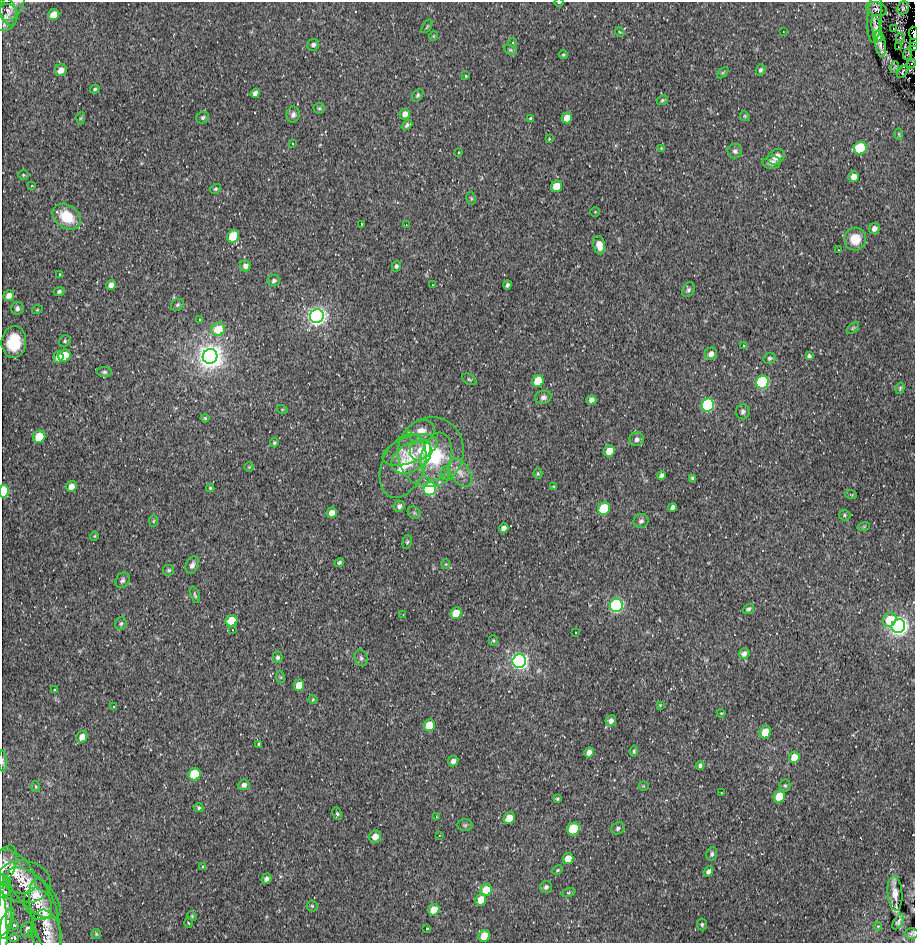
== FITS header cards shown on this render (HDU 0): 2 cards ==
NAXIS1  =                  913 / Axis length
NAXIS2  =                  941 / Axis length

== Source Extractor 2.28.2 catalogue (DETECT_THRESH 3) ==
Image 913 x 941 px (HDU 0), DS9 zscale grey, 1 PNG px = 1 image px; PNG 917 x 945 px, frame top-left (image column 1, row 941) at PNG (2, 2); each listed source drawn as its Kron ellipse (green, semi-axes under 4 px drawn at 4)
Background 0.168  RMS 5.1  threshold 15.4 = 3 sigma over >= 5 px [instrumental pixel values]
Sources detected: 237; all 237 listed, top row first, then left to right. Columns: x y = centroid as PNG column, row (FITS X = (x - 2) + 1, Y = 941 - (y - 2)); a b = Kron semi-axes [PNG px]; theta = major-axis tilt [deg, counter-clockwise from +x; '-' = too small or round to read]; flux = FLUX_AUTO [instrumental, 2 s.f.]
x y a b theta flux
559 2 5 3 - 330
12 5 17 10 61 2300
903 8 7 5 58 870
877 9 11 6 -16 1300
8 11 15 8 -72 1500
54 15 6 5 - 4900
5 17 14 11 61 2500
875 17 25 7 86 2500
427 26 8 3 56 370
877 29 13 4 -77 1500
893 29 2 2 - 180
620 32 5 3 - 280
783 32 2 2 - 220
913 33 6 2 -85 950
434 36 5 3 - 250
878 37 6 4 -52 880
900 38 5 3 - 470
914 42 4 2 - 210
512 43 4 4 - 440
880 43 13 5 -80 2000
313 45 6 6 - 1100
914 46 4 2 - 1400
898 47 2 2 - 310
510 50 7 4 -27 510
908 54 6 2 69 280
563 55 4 4 - 390
911 63 4 3 - 390
895 67 6 3 71 380
61 70 6 5 - 2600
761 70 5 5 - 770
903 72 7 4 50 600
723 73 7 4 44 480
466 76 3 2 - 310
95 89 5 4 - 480
255 93 5 4 - 1500
418 95 7 5 53 610
662 100 6 4 22 540
319 108 5 5 - 540
405 114 5 5 - 2200
293 115 8 6 78 1200
745 116 5 4 - 440
80 118 6 4 87 480
203 118 6 5 - 790
531 118 4 3 - 510
567 118 5 5 - 4000
407 125 6 4 41 850
899 134 6 3 -88 360
549 139 4 3 - 270
292 144 4 3 - 320
661 148 4 3 - 290
860 148 6 6 - 36000
735 151 7 7 - 1100
458 152 3 2 - 330
776 157 9 7 38 2700
772 162 9 6 3 1800
23 175 5 4 - 430
854 177 5 5 - 2400
31 186 3 3 - 380
557 186 6 5 - 7900
215 189 6 4 30 550
471 198 6 4 -78 520
595 212 4 4 - 340
67 217 15 11 -36 11000
361 224 3 2 - 270
406 225 2 2 - 270
874 228 5 5 - 1800
233 236 6 5 - 18000
855 239 11 11 - 6500
599 245 9 6 -78 4200
838 250 3 2 - 390
245 266 6 5 - 1400
396 266 5 4 - 700
59 274 3 2 - 220
274 281 6 5 - 860
111 285 5 4 - 1900
432 285 3 2 - 380
507 285 4 3 - 860
688 290 8 6 59 820
59 291 5 4 - 740
9 295 5 5 - 2200
177 305 7 5 34 690
17 308 6 6 - 920
37 310 5 3 - 290
317 316 7 6 - 310000
199 320 3 2 - 450
853 328 7 4 45 590
218 329 7 6 - 7300
65 341 6 5 - 580
14 342 16 12 83 11000
744 346 4 3 - 330
711 354 6 6 - 2000
65 356 6 5 - 9500
210 356 7 7 - 690000
809 356 4 4 - 770
58 357 6 5 - 2900
770 358 6 5 - 710
104 372 8 5 -6 670
469 379 8 5 -29 560
538 381 6 5 - 13000
762 382 6 6 - 83000
900 388 6 4 74 500
543 397 8 6 10 1300
591 400 5 4 - 1600
708 405 6 6 - 86000
282 409 5 3 - 300
743 412 7 6 - 1000
205 418 4 4 - 410
421 431 14 11 15 3700
39 437 6 5 - 14000
637 439 7 7 - 1400
274 443 4 3 - 530
410 450 28 13 20 7500
420 450 11 9 43 3200
609 451 6 5 - 6100
431 452 35 33 73 28000
412 457 22 14 31 7900
436 457 24 15 78 12000
403 466 34 21 67 14000
249 467 5 4 - 360
445 473 7 4 89 650
460 473 16 9 -57 3400
538 473 5 4 - 530
662 475 4 4 - 1300
692 478 4 3 - 590
71 486 5 5 - 2700
554 486 4 3 - 420
210 488 4 4 - 450
430 489 6 6 - 70000
4 491 6 5 - 39000
851 494 6 3 -20 330
399 506 6 5 - 1200
673 507 4 4 - 1300
604 509 6 6 - 29000
332 513 5 5 - 2400
414 513 7 5 -45 680
844 515 6 5 - 550
153 521 6 4 88 470
641 521 7 7 - 1000
864 526 6 4 19 440
504 528 5 4 - 1700
94 536 4 4 - 330
407 542 7 4 79 590
339 562 5 4 - 610
446 564 5 3 - 290
192 565 9 6 69 1400
169 570 5 5 - 640
123 580 8 6 58 930
195 595 9 3 -72 530
616 605 7 6 - 140000
748 609 6 4 34 750
456 613 6 5 - 8700
403 615 3 2 - 180
890 620 7 6 - 9600
231 621 6 5 - 8300
121 624 6 5 - 720
898 626 7 6 - 350000
232 630 3 2 - 450
575 633 3 2 - 420
493 640 5 4 - 450
744 654 6 5 - 1300
277 657 5 5 - 870
361 658 8 6 -74 890
519 661 7 6 - 260000
280 677 6 4 -71 390
299 685 6 5 - 4400
55 690 2 2 - 270
313 699 4 4 - 360
660 705 4 4 - 310
113 707 3 2 - 480
721 713 4 4 - 380
611 721 5 5 - 1500
429 725 6 5 - 8100
765 732 6 5 - 6300
82 737 6 5 - 2500
259 744 4 3 - 560
634 751 5 4 - 590
589 752 5 4 - 1900
794 757 6 5 - 5300
3 761 10 3 -87 720
453 761 5 5 - 1700
700 765 4 4 - 840
195 774 6 6 - 19000
244 785 6 5 - 1300
785 785 6 5 - 680
643 786 5 5 - 410
36 787 5 3 - 370
721 793 3 2 - 460
779 797 6 5 - 12000
557 799 4 3 - 530
199 808 5 4 - 540
337 814 7 4 -64 540
436 817 3 2 - 370
509 818 6 5 - 5700
465 825 7 6 - 740
618 828 7 6 - 790
573 829 6 6 - 24000
439 836 3 2 - 520
375 837 6 6 - 3100
712 854 7 5 73 770
568 859 6 5 - 5100
5 865 20 10 71 3100
202 866 4 3 - 430
558 870 6 4 27 450
708 871 5 4 - 1200
14 872 26 16 -45 7200
266 879 5 4 - 960
2 880 5 3 - 370
7 882 3 3 - 390
24 882 27 21 -9 6600
546 887 6 6 - 910
486 890 6 5 - 9100
4 892 6 5 - 2600
34 893 33 15 -44 8600
568 893 7 3 19 470
895 893 17 7 -85 2600
481 900 6 5 - 4600
38 904 17 13 -64 3200
3 906 32 9 -89 6400
312 906 5 5 - 530
434 910 6 5 - 5900
192 916 5 4 - 430
45 917 40 13 -76 8800
7 922 15 5 66 2800
898 922 9 4 57 840
188 923 4 3 - 310
702 924 6 5 - 660
14 925 4 3 - 660
3 926 35 4 -88 6000
878 926 4 3 - 280
27 929 7 6 - 1400
427 929 3 2 - 430
912 933 7 5 0 610
31 934 3 2 - 310
96 934 5 5 - 450
47 935 25 14 -78 4600
484 936 6 5 - 7200
14 938 4 3 - 1600
At the frame edge (FLAGS 8, measured only in part): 12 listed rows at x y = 559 2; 12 5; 913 33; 914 42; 914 46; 4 491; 3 761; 5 865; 2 880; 4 892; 3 906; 3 926